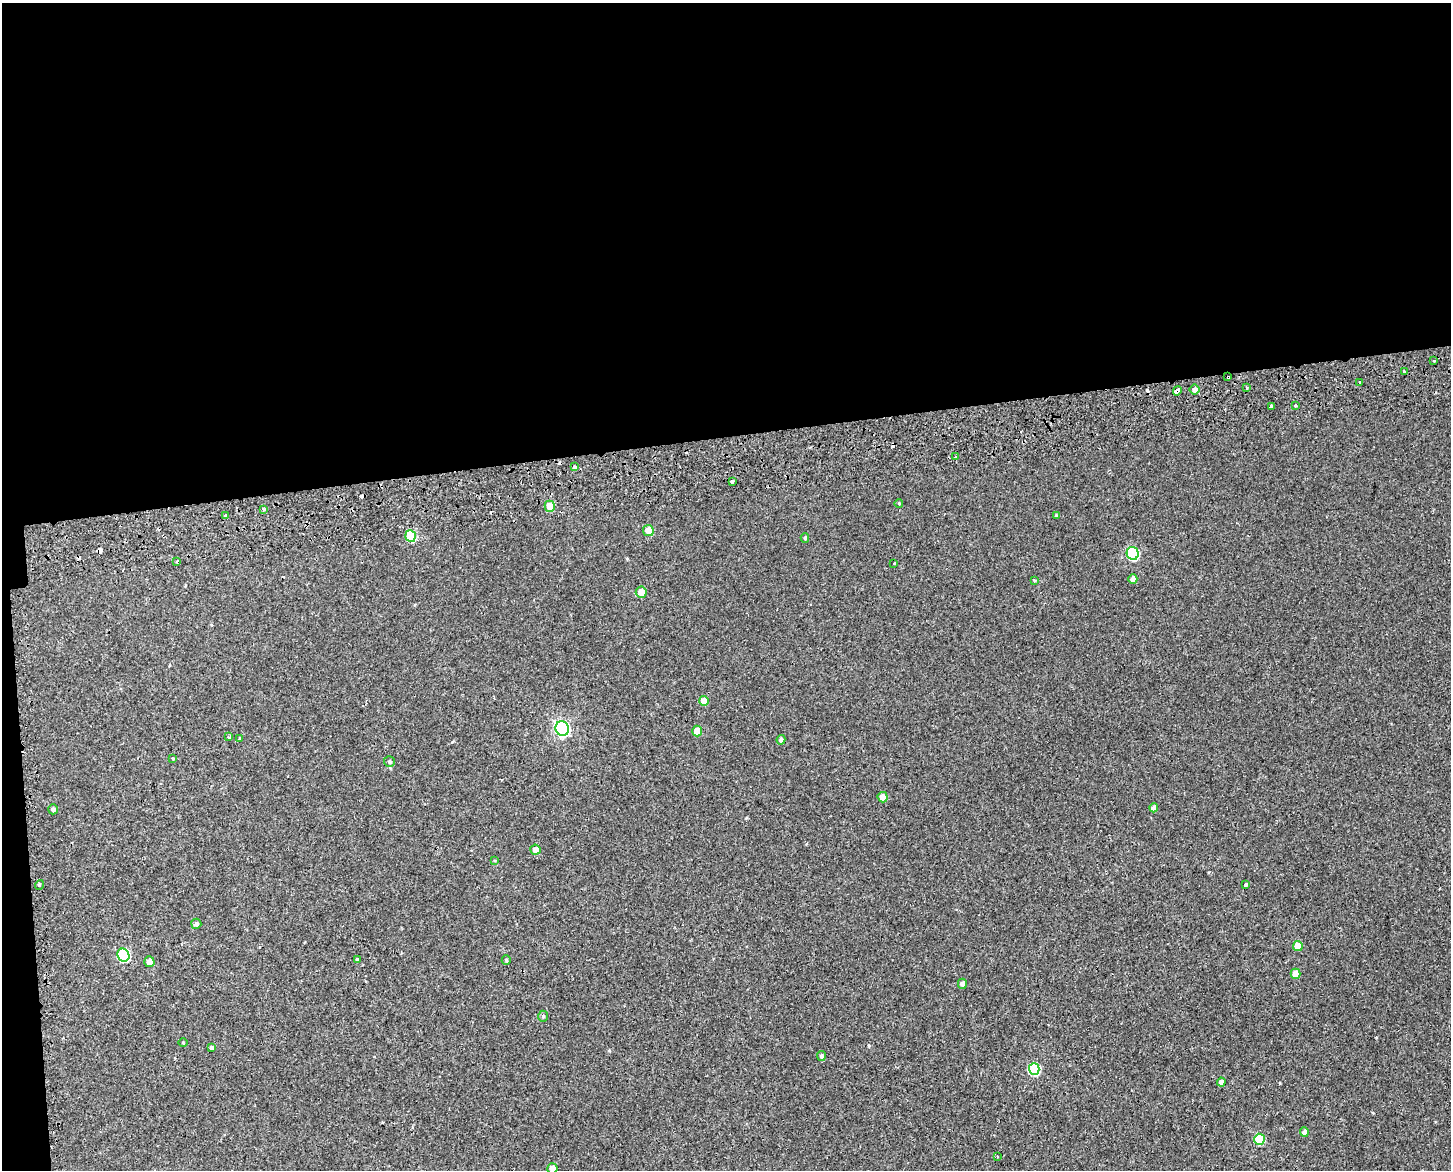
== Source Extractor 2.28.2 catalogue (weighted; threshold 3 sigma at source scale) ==
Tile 1 of 3 x 4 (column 1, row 1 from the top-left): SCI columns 26-1474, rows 3563-4730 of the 4454 x 4791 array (HDU 1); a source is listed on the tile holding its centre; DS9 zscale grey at full resolution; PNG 1453 x 1172 px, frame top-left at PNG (2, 3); each listed source drawn as its Kron ellipse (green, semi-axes under 4 px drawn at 4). Shown black and unused: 38% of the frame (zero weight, under 2 of 3 exposures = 4% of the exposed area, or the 3 px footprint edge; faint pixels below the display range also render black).
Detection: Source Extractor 2.28.2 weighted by HDU 2 'WHT'; one run over the whole footprint, this tile lists its part. Background 0.00163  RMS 0.0027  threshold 0.0124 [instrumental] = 3 sigma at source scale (4.5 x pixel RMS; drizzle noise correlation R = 1.50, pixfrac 1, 0.0396/0.0396 arcsec/px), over >= 5 px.
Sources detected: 67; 8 cosmic-ray / hot-pixel residue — neither listed nor drawn; the other 59 listed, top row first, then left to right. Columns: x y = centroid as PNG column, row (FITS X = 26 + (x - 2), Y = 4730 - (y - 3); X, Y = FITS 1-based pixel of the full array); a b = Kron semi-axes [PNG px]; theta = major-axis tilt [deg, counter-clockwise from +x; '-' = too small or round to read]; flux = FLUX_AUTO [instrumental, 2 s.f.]
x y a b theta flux
1434 360 3 2 - 0.51
1404 371 3 3 - 0.27
1228 377 3 3 - 0.93
1360 382 3 3 - 0.56
1247 388 3 2 - 0.67
1195 390 5 5 - 0.9
1177 391 5 4 - 5.8
1295 405 3 2 - 0.44
1271 406 4 3 - 0.77
955 457 3 3 - 0.45
574 467 3 3 - 1
732 481 3 3 - 1.4
899 503 4 3 - 0.19
550 506 5 5 - 4.1
263 509 3 3 - 0.61
226 516 3 3 - 0.78
1056 516 4 3 - 0.3
648 531 5 5 - 3.5
410 536 6 5 - 9.2
805 538 5 4 - 0.39
1133 553 6 6 - 20
177 562 3 2 - 0.49
894 564 3 3 - 0.98
1133 579 5 4 - 1.2
1034 580 3 3 - 0.32
641 592 6 5 - 2.5
704 701 5 4 - 3.1
562 728 7 7 - 50
697 731 5 5 - 2.6
229 737 4 3 - 0.36
240 739 3 3 - 0.3
781 740 5 4 - 0.8
173 758 3 3 - 0.45
389 761 5 5 - 0.45
883 797 5 5 - 1.8
1154 808 4 4 - 1.1
53 809 5 5 - 0.56
536 850 5 5 - 1.7
495 860 4 2 - 0.22
1245 884 3 3 - 1.6
39 885 5 3 - 0.27
196 924 5 5 - 0.61
1298 946 5 5 - 3.3
123 955 6 6 - 21
357 959 3 3 - 1.2
506 960 5 4 - 0.3
149 962 5 5 - 1.9
1296 974 5 5 - 2.3
962 984 5 4 - 1.1
543 1016 5 4 - 0.42
183 1043 5 3 - 0.23
211 1048 4 4 - 3.5
821 1056 5 4 - 0.62
1034 1069 6 5 - 14
1221 1082 4 4 - 1.1
1304 1132 5 4 - 1.5
1259 1139 5 5 - 9.6
997 1157 3 3 - 0.3
552 1168 5 5 - 1.6
Overlapping masked pixels (flux is a lower limit): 2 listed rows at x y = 1228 377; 1177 391
Isophote crosses this tile's border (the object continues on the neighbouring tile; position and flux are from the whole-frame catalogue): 1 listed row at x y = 552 1168